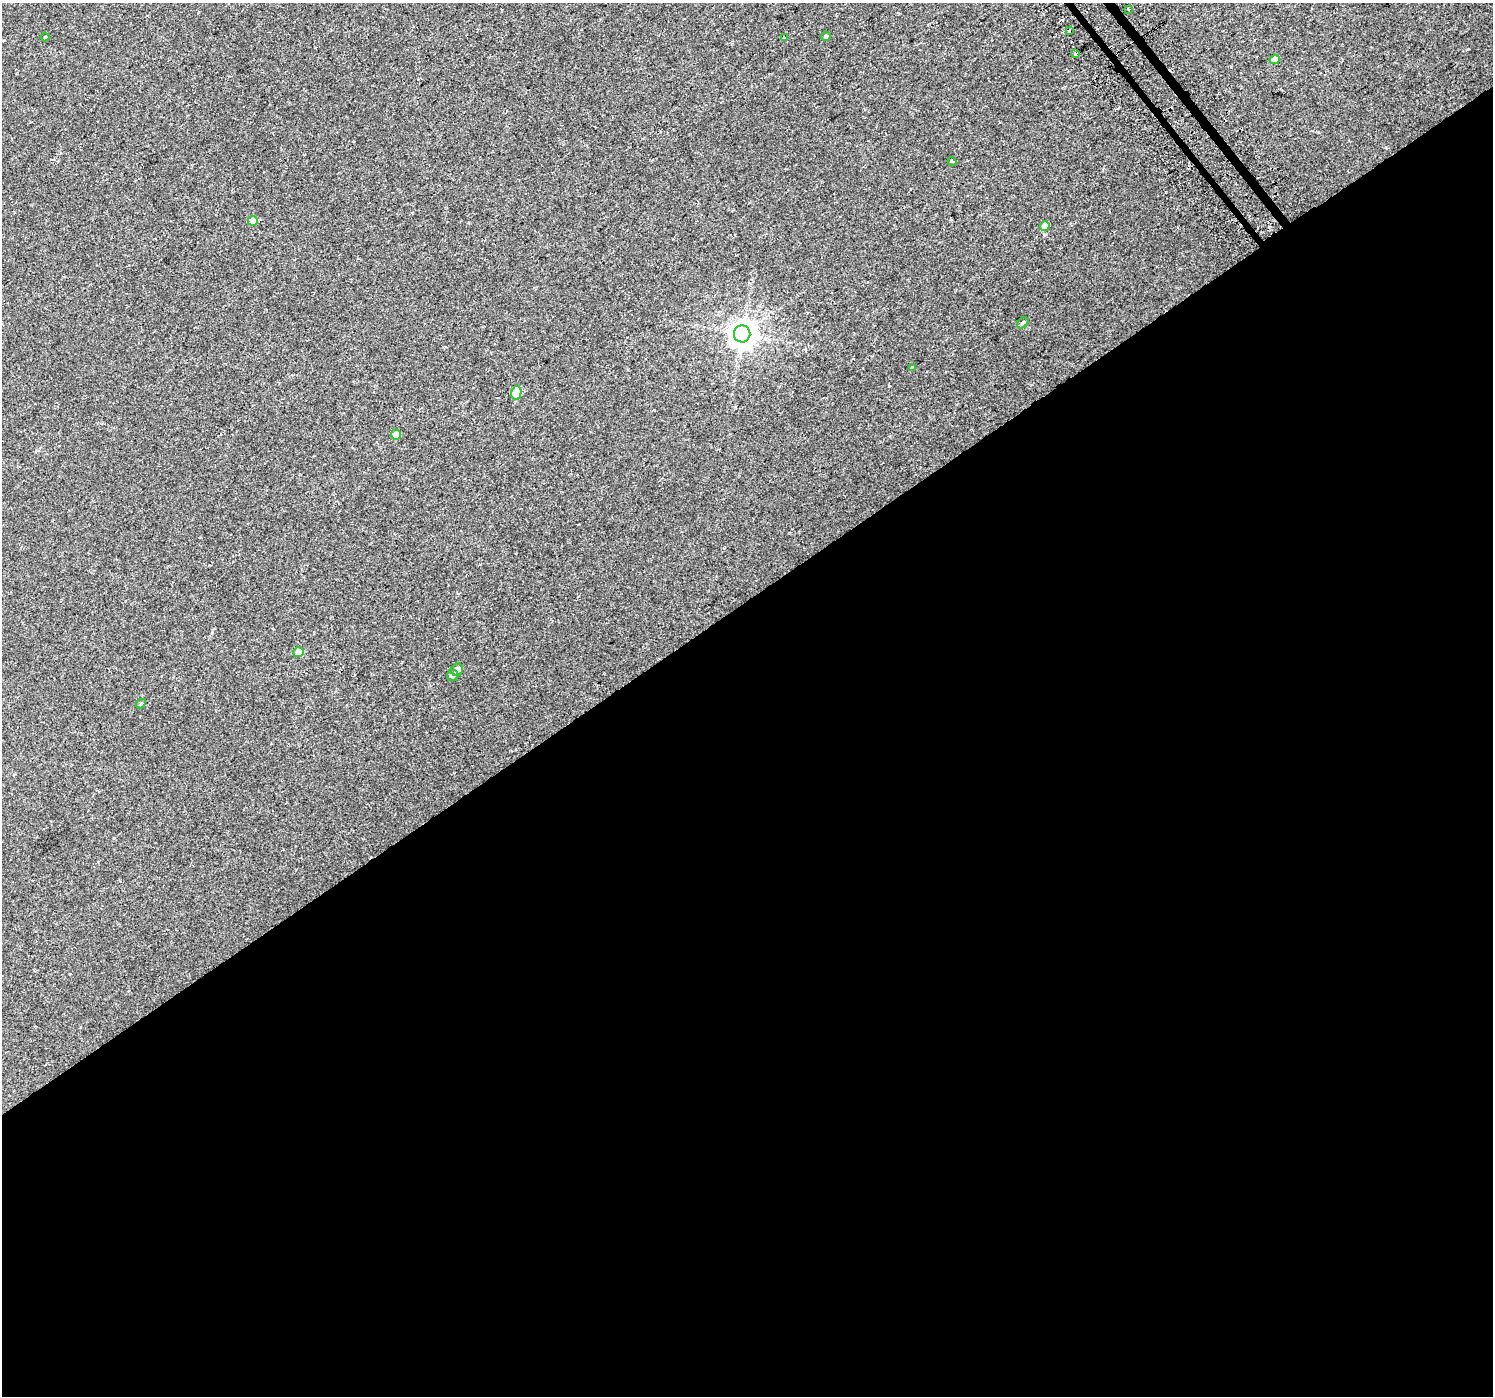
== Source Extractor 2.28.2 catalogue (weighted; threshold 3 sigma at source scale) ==
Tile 15 of 4 x 4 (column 3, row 4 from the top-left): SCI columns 3015-4505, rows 217-1610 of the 6020 x 5942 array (HDU 1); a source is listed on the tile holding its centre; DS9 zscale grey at full resolution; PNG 1495 x 1398 px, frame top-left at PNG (2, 3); each listed source drawn as its Kron ellipse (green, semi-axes under 4 px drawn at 4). Shown black and unused: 57% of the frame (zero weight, under 2 of 3 exposures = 2% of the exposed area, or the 3 px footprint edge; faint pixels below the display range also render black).
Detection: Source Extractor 2.28.2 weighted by HDU 2 'WHT'; one run over the whole footprint, this tile lists its part. Background 0.0256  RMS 0.0049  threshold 0.0219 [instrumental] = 3 sigma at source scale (4.5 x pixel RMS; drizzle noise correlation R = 1.50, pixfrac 1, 0.0396/0.0396 arcsec/px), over >= 5 px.
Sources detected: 20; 1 cosmic-ray / hot-pixel residue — neither listed nor drawn; the other 19 listed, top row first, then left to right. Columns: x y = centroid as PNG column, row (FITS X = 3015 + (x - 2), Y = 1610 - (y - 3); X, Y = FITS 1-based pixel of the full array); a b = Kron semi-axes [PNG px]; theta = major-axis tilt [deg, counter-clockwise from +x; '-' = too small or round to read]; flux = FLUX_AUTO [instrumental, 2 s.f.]
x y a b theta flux
1128 9 3 2 - 0.44
1069 31 3 3 - 3.9
826 36 5 4 - 0.92
45 37 4 3 - 0.42
784 37 4 3 - 7.3
1075 54 3 3 - 1.2
1275 59 5 4 - 4
952 161 4 4 - 0.78
253 221 5 5 - 6.1
1045 226 5 4 - 4.9
1023 323 6 4 45 0.99
742 334 8 8 - 570
912 367 4 3 - 0.55
516 393 6 5 - 13
396 434 5 5 - 5.3
299 652 5 5 - 5.5
457 670 6 5 - 2.6
453 676 5 5 - 1.1
141 704 5 4 - 0.61
Unlisted compact peaks at least as high as the median listed source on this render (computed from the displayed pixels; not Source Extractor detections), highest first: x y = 889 386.